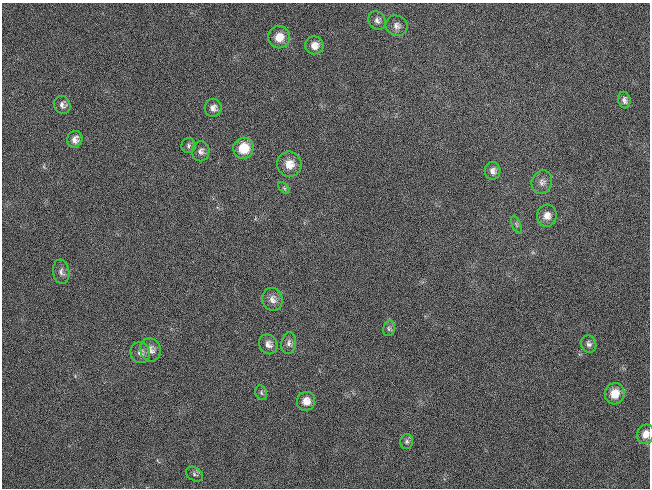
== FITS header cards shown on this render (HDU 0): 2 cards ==
NAXIS1  =                  648 / length of data axis 1
NAXIS2  =                  486 / length of data axis 2

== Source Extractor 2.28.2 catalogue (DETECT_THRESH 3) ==
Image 648 x 486 px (HDU 0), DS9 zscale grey, 1 PNG px = 1 image px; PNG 652 x 490 px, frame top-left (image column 1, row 486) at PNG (2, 3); each listed source drawn as its Kron ellipse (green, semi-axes under 4 px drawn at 4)
Background 118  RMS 26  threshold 78.6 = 3 sigma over >= 5 px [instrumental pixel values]
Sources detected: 31; all 31 listed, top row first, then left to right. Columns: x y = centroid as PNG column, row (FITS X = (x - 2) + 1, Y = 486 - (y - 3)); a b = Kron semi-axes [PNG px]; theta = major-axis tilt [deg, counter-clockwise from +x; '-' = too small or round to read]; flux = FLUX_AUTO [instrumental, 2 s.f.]
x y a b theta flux
377 20 9 8 - 7800
397 26 11 10 - 10000
279 37 11 11 - 22000
314 45 9 9 - 15000
624 100 8 6 -78 6100
62 105 9 8 - 7700
213 108 9 8 - 9300
75 139 8 7 - 11000
188 146 7 7 - 4500
243 148 10 10 - 45000
201 151 10 8 81 8400
289 164 12 12 - 22000
492 171 9 8 - 8800
542 182 12 10 72 9900
284 188 7 4 -45 2800
547 216 11 10 - 15000
516 225 9 3 -69 2900
61 272 12 8 -82 8000
272 299 11 10 - 12000
389 328 8 6 77 4400
289 343 11 7 79 7500
268 344 10 9 - 10000
589 344 9 7 -72 6100
150 350 11 10 - 13000
140 353 10 9 - 9800
261 393 7 5 -70 3900
615 394 11 9 68 28000
306 401 9 9 - 17000
645 434 10 8 68 15000
407 441 7 6 - 4300
194 474 9 6 -33 5100
At the frame edge (FLAGS 8, measured only in part): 1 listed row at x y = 645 434